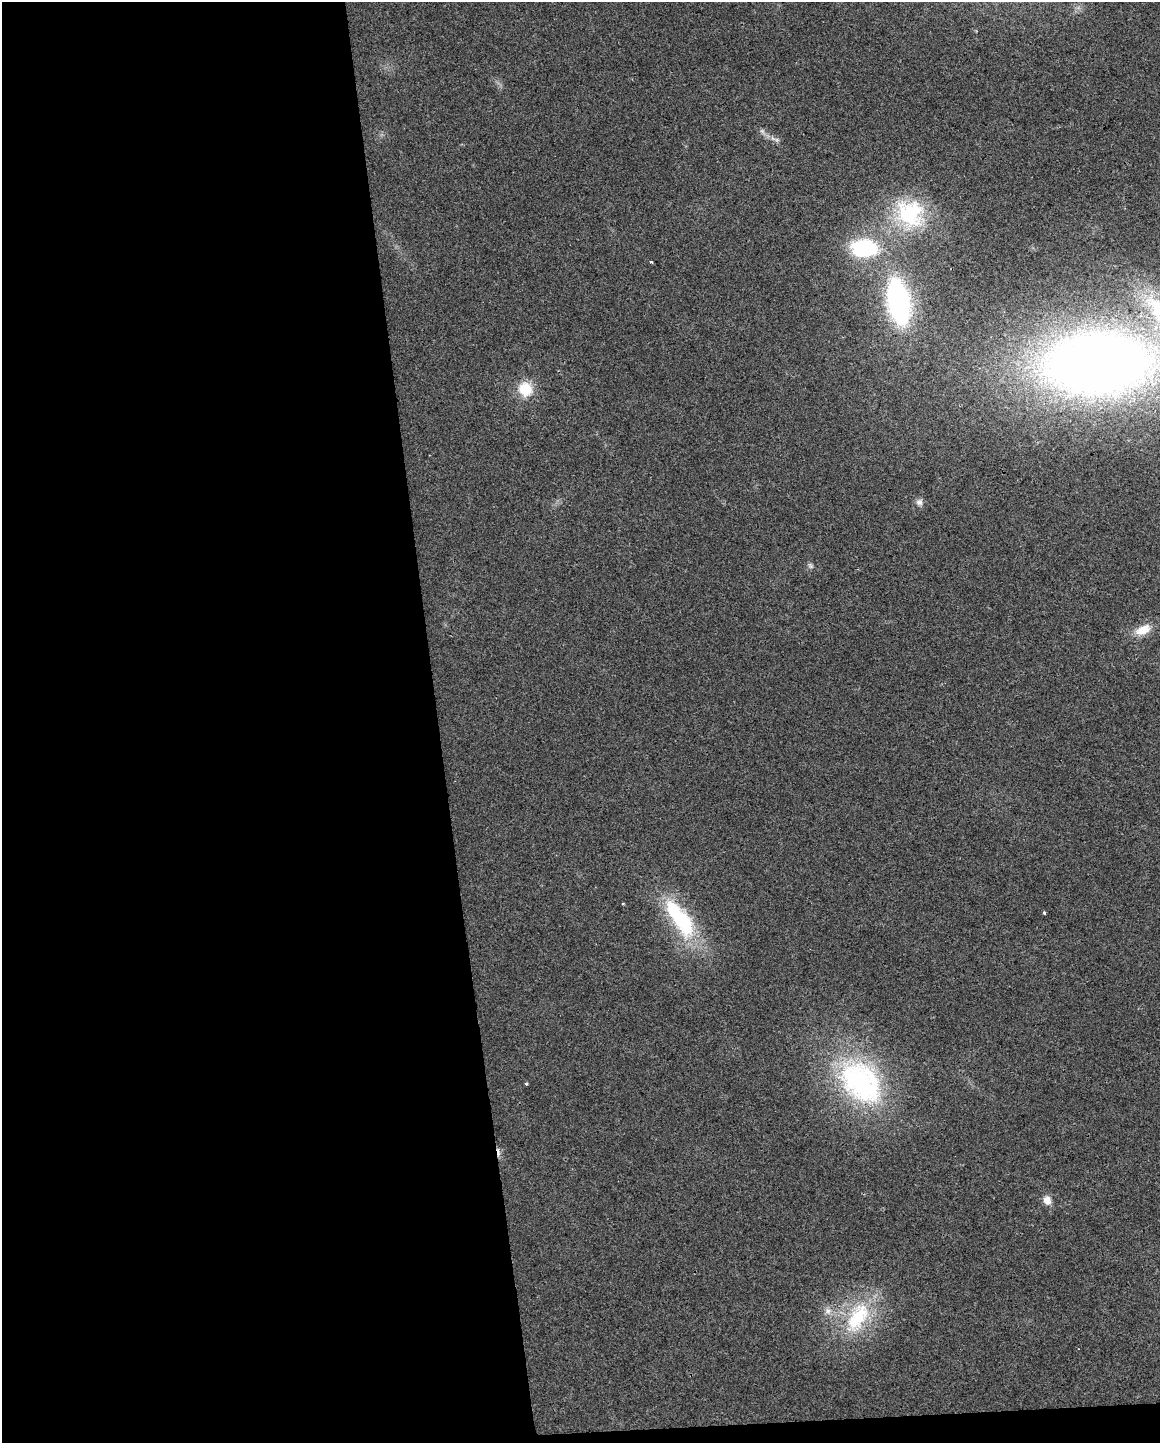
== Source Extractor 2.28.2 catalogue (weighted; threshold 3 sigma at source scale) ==
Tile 9 of 4 x 3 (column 1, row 3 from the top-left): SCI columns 1-1158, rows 55-1495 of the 4632 x 4387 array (HDU 1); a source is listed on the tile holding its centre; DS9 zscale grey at full resolution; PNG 1162 x 1445 px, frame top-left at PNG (2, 2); no overlay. Shown black and unused: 39% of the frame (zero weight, under 2 of 3 exposures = <1% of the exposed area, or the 3 px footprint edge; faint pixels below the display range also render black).
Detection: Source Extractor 2.28.2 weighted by HDU 2 'WHT'; one run over the whole footprint, this tile lists its part. Background 0.0281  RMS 0.0062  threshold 0.0281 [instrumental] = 3 sigma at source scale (4.5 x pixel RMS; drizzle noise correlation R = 1.50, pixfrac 1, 0.0396/0.0396 arcsec/px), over >= 5 px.
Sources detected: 20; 1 cosmic-ray / hot-pixel residue — not listed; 1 inside a brighter listed object's ellipse — not listed separately; the other 18 listed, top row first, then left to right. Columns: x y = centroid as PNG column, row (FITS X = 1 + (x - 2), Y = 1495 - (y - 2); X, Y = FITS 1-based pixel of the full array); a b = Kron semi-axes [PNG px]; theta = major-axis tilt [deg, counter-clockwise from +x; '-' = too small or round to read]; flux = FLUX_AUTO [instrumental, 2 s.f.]
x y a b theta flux
773 138 9 3 -45 1.5
910 213 41 36 -50 53
864 248 26 17 -3 53
651 262 3 3 - 2.1
899 302 34 16 -79 160
1159 310 64 23 -53 57
1096 363 89 51 3 730
525 389 17 16 - 16
919 502 9 8 - 2.7
810 566 8 6 -56 1.4
1143 630 21 11 23 10
1044 912 3 3 - 1.1
679 918 60 21 -55 58
861 1082 65 44 -47 110
526 1084 3 3 - 1.2
1047 1200 11 9 -65 4.6
828 1311 9 9 - 3.6
858 1318 51 25 59 46
Isophote crosses this tile's border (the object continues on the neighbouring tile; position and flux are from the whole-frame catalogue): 2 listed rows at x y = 1159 310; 1096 363